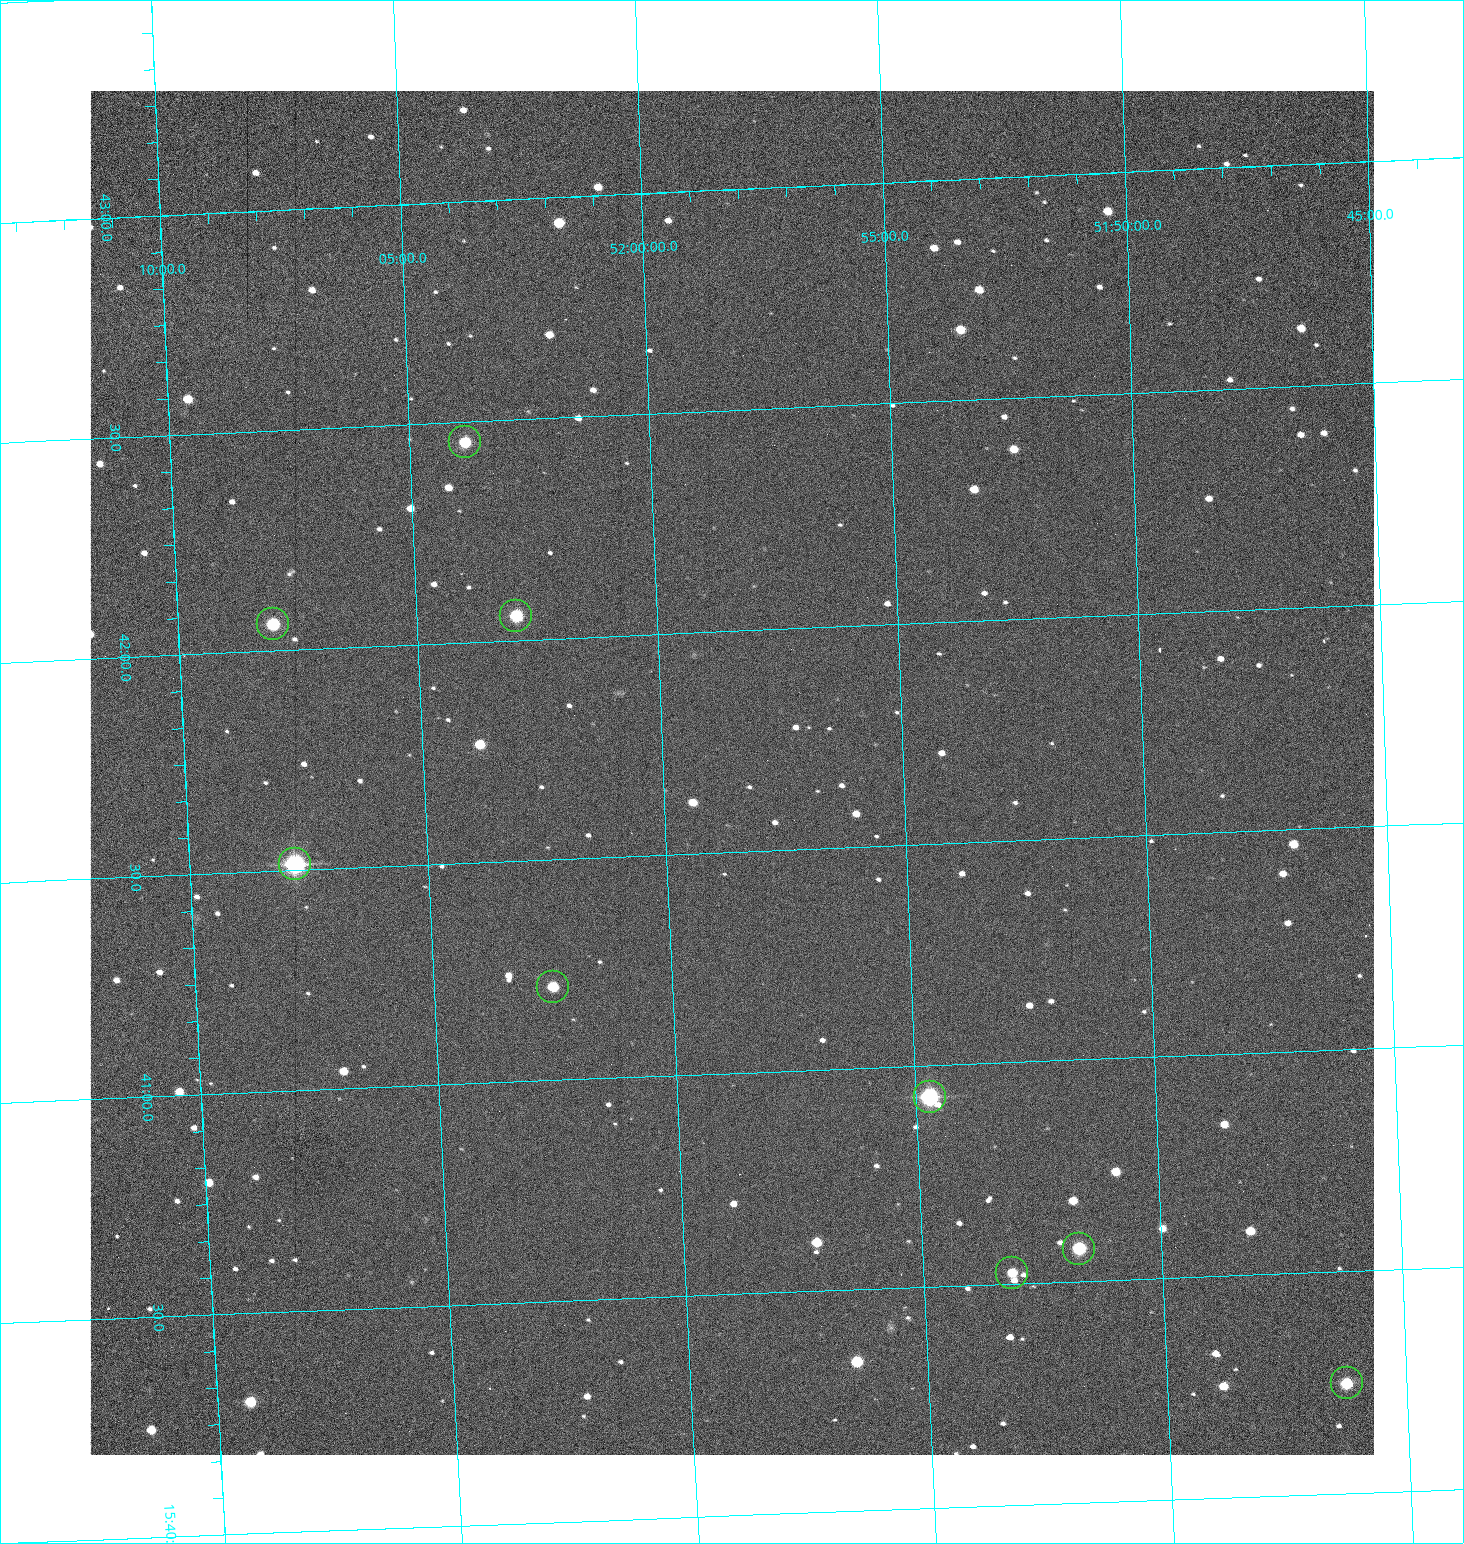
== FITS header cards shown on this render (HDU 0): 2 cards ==
NAXIS1  =                 1284 /fastest changing axis
NAXIS2  =                 1364 /next to fastest changing axis

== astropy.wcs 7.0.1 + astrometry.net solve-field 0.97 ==
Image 1284 x 1364 px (HDU 0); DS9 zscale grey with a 90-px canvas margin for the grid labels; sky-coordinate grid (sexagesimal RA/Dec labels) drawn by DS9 from the SOLVED WCS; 9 Tycho-2 reference stars matched to detected sources circled (green)
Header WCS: RA---TAN/DEC--TAN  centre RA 15:41:41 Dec +51:59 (235.42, +51.98 deg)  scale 1.26 arcsec/px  FOV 26.9' x 28.5'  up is +92 deg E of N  parity flipped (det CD > 0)
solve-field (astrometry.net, Tycho-2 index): VERIFIED the header's WCS against the Tycho-2 star catalogue (9 matches, 0 conflicts) and refined it, rather than solving blind
Solved WCS: RA---TAN-SIP/DEC--TAN-SIP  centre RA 15:41:41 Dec +51:59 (235.42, +51.98 deg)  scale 1.25 arcsec/px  FOV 26.8' x 28.5'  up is +92 deg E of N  parity flipped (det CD > 0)
The solver's refit moves the header's centre by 0.49 arcsec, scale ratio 0.9968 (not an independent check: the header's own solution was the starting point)
Tycho-2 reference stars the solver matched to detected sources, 9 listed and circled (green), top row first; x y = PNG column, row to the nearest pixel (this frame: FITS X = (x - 90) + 1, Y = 1364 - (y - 91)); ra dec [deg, ICRS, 3 dp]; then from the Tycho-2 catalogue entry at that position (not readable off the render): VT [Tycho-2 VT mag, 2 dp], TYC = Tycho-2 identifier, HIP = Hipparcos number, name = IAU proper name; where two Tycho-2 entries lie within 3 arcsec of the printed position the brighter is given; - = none
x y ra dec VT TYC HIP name
465 442 235.614 +52.064 11.61 3489-1132-1 - -
516 616 235.514 +52.049 11.19 3489-1407-1 - -
273 624 235.515 +52.133 11.12 3489-1380-1 - -
295 864 235.378 +52.130 9.31 3489-1322-1 76850 -
553 987 235.303 +52.042 11.52 3489-958-1 - -
930 1097 235.232 +51.912 9.59 3489-824-1 - -
1079 1249 235.143 +51.862 10.97 3489-1016-1 - -
1012 1273 235.131 +51.886 12.29 3489-908-1 - -
1347 1383 235.062 +51.771 11.53 3489-1453-1 - -